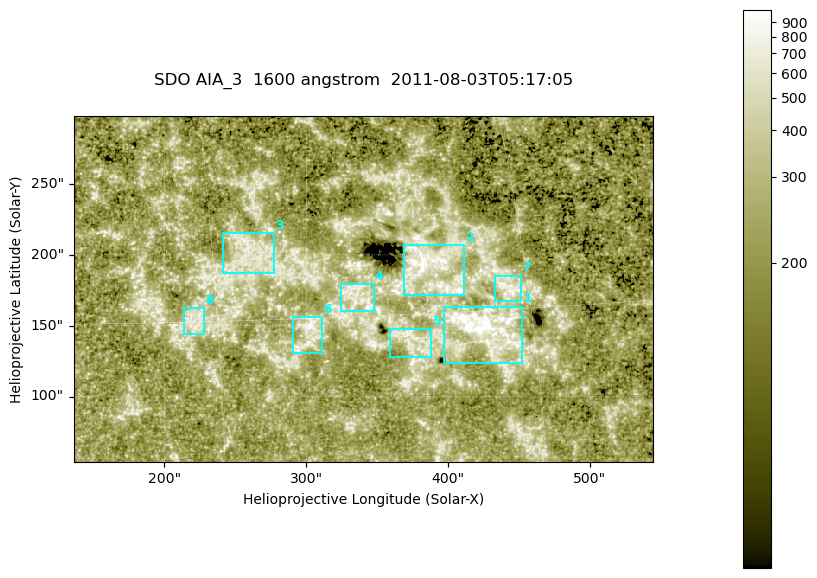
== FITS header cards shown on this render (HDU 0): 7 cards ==
TELESCOP= 'SDO     '           /
INSTRUME= 'AIA_3   '           /
WAVELNTH=                 1600 /
WAVEUNIT= 'angstrom'           /
DATE-OBS= '2011-08-03T05:17:05.120' /
CTYPE1  = 'HPLN-TAN'           /
CTYPE2  = 'HPLT-TAN'           /

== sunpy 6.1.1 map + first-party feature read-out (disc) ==
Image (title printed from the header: SDO AIA_3  1600 angstrom  2011-08-03T05:17:05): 670 x 401 px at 0.609 arcsec/px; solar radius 945 arcsec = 1552 px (partial field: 3.6% of the solar disc is inside the frame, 100% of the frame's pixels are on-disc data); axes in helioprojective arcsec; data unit not stated in the header (colour bar unlabelled)
Pointing: header CRPIX1/2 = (2047.81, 2050.03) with CRVAL1/2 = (0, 0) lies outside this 670 x 401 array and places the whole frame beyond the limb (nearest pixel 1.39 R_sun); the SolarSoft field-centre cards XCEN/YCEN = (340.1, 175.9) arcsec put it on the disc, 1900 arcsec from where CRPIX/CRVAL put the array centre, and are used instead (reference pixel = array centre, CRVAL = XCEN/YCEN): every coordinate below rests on XCEN/YCEN
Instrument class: DISC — disc imager (sunpy class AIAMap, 1600 A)
Bright regions (active regions / flare kernels): reference = the on-disc median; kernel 5 px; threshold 5 sigma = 345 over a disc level ~227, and >= 1.15x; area >= 268 px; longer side >= 5 px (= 3 arcsec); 8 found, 8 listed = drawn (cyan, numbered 1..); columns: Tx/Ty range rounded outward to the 2 arcsec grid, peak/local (2 s.f.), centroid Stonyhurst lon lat
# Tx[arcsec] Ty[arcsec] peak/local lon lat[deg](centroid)
1 396..452 124..164 10 +28 +14
2 368..412 172..208 17 +25 +17
3 240..278 186..216 3.4 +17 +18
4 324..348 160..180 4.9 +22 +16
5 358..388 128..148 3.6 +24 +14
6 290..312 130..156 3.8 +19 +14
7 432..452 168..186 3.9 +29 +16
8 214..228 144..162 3.2 +14 +15